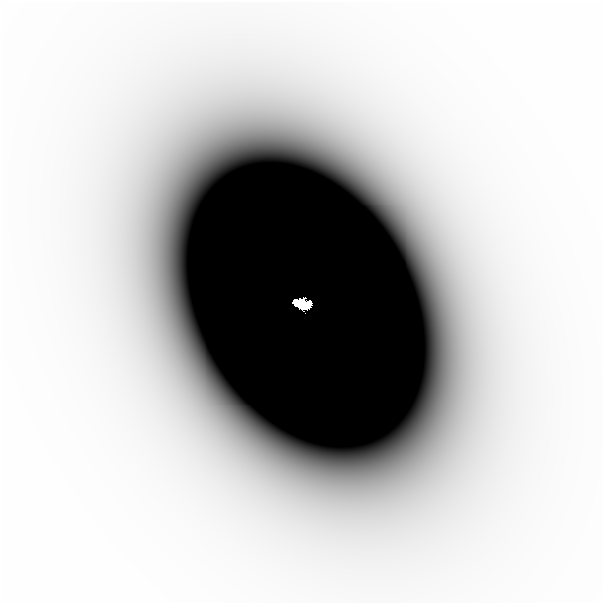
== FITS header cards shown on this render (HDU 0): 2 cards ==
NAXIS1  =                  601
NAXIS2  =                  601

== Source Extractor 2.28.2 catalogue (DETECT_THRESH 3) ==
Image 601 x 601 px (HDU 0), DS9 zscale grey, 1 PNG px = 1 image px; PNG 605 x 605 px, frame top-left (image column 1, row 601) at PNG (2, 2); no overlay
Background -7.38e-09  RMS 3.9e-09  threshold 1.18e-08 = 3 sigma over >= 5 px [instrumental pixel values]
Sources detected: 3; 1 with non-positive FLUX_AUTO (blend fragments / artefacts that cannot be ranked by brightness) is not listed; the other 2 listed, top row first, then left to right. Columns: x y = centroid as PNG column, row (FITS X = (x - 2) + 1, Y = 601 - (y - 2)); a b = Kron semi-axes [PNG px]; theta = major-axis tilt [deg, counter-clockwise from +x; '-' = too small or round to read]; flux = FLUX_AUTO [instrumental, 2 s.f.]
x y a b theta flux
509 298 40 24 -88 3.0e-05
301 303 15 7 -11 2.7e+00
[1 non-positive-flux detection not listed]